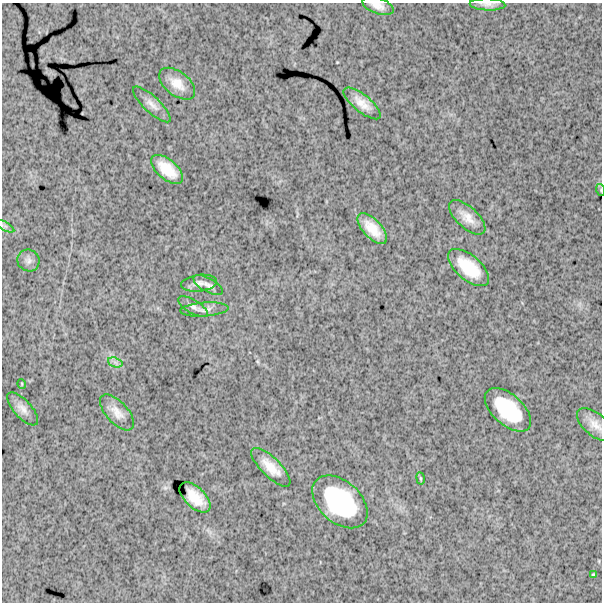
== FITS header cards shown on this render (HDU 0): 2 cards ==
NAXIS1  =                  600
NAXIS2  =                  600

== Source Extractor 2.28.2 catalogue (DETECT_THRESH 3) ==
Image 600 x 600 px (HDU 0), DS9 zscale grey, 1 PNG px = 1 image px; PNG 604 x 604 px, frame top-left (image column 1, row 600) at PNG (2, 3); each listed source drawn as its Kron ellipse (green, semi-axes under 4 px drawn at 4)
Background 1620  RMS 250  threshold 757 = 3 sigma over >= 5 px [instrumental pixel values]
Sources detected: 27; all 27 listed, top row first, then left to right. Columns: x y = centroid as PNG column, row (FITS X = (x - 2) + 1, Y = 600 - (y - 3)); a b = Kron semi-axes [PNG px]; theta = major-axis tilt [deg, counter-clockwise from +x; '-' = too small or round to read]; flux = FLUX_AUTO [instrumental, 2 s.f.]
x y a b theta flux
488 4 18 6 -2 8.4e+04
378 6 16 8 -19 1.3e+05
177 84 21 12 -38 2.5e+05
362 103 23 8 -39 2.1e+05
152 104 25 8 -43 1.3e+05
167 169 19 10 -41 3.5e+05
601 190 6 4 -71 1.8e+04
467 217 22 10 -42 2.2e+05
5 226 10 4 -29 3.6e+04
372 229 19 9 -47 3.1e+05
28 260 11 10 - 9.1e+04
469 268 25 12 -41 5.5e+05
199 283 18 8 7 9.3e+04
208 285 16 7 -29 8.4e+04
193 307 16 6 -30 8.2e+04
204 309 24 7 4 1.0e+05
115 362 7 4 -19 5.2e+04
22 384 5 3 - 1.3e+04
23 409 21 8 -48 1.4e+05
508 410 28 15 -42 9.1e+05
117 412 22 10 -48 2.0e+05
595 425 22 11 -40 1.9e+05
271 467 26 9 -44 2.8e+05
421 478 6 3 -81 1.8e+04
195 497 19 10 -44 2.8e+05
340 502 32 20 -42 1.6e+06
593 575 4 3 - 1.9e+04
At the frame edge (FLAGS 8, measured only in part): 3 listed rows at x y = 488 4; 378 6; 601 190